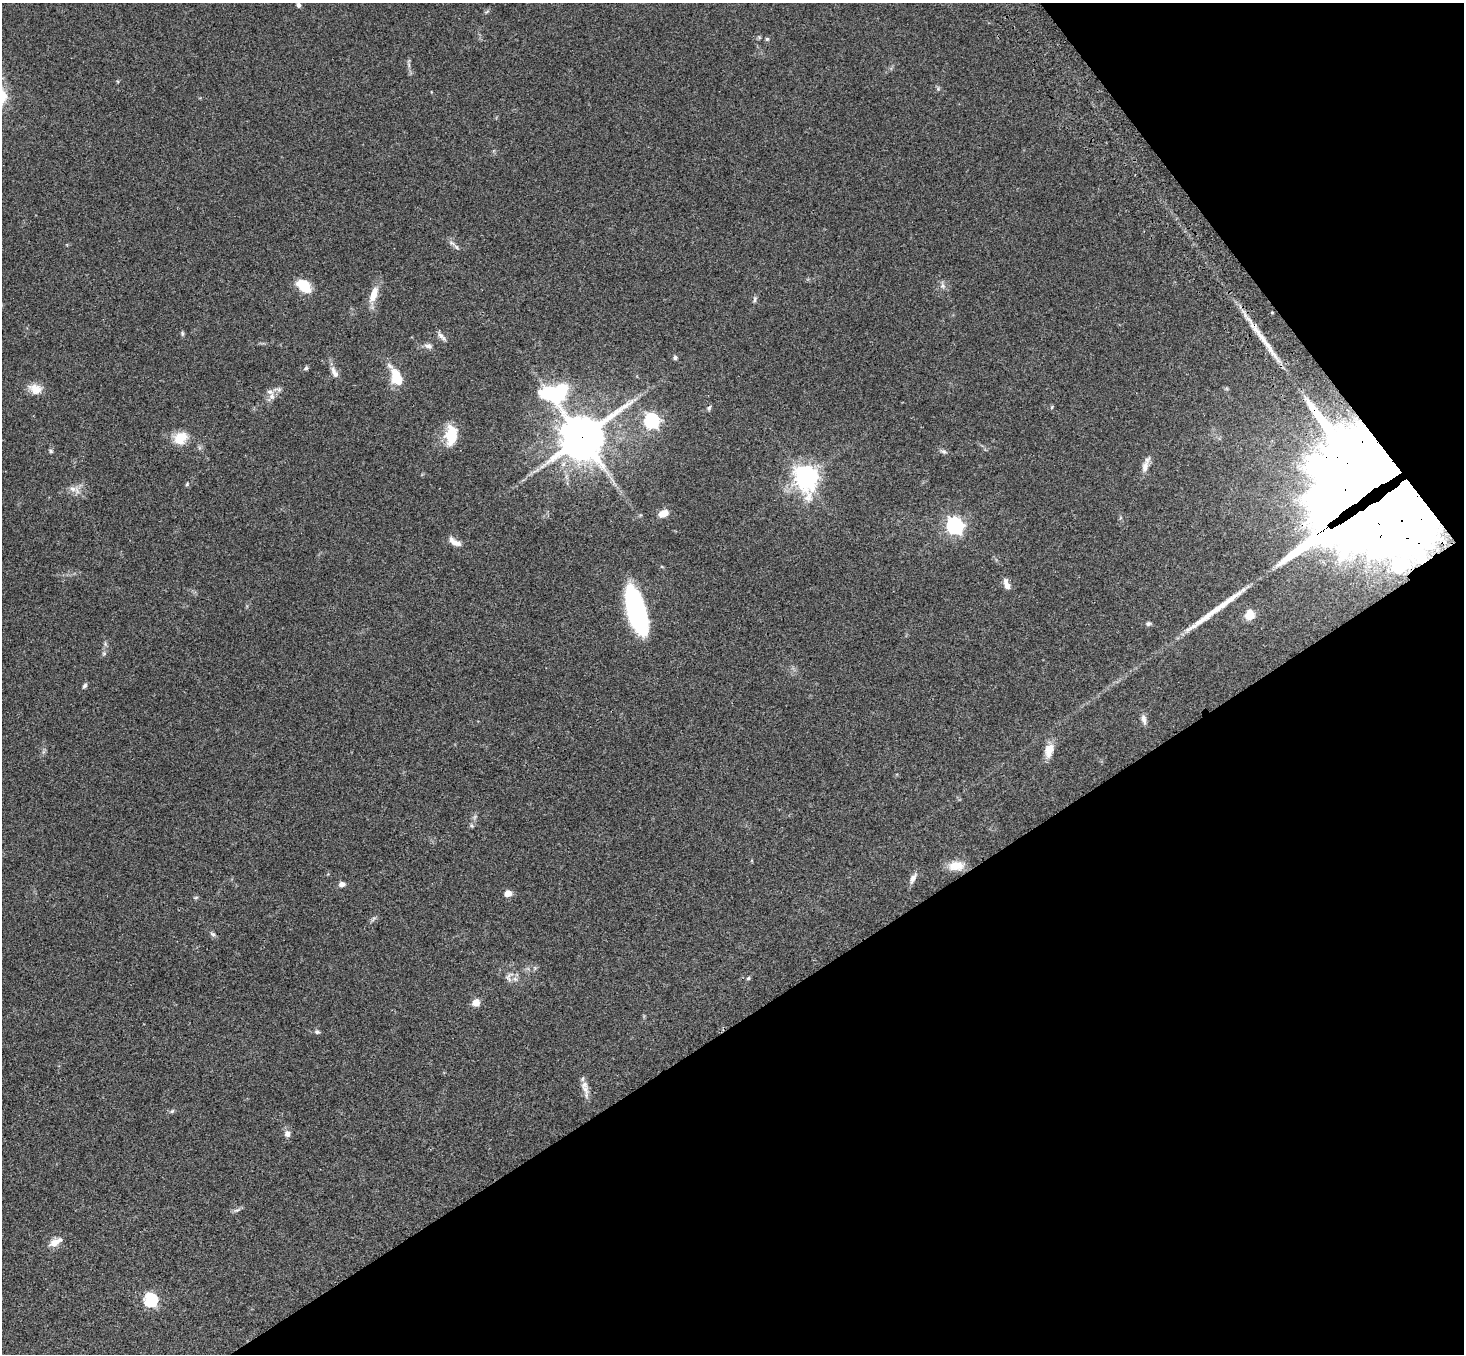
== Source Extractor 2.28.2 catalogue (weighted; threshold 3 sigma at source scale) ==
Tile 12 of 4 x 4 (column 4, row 3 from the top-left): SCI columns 4493-5954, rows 1726-3077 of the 6059 x 6016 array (HDU 1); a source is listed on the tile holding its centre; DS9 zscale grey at full resolution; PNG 1466 x 1356 px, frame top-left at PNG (2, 3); no overlay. Shown black and unused: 31% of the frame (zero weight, under 3 of 4 exposures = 6% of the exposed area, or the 3 px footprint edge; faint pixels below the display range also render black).
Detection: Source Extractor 2.28.2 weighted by HDU 2 'WHT'; one run over the whole footprint, this tile lists its part. Background 0.0503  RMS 0.0054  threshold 0.0244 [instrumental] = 3 sigma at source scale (4.5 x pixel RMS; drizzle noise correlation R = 1.50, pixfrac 1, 0.05/0.05 arcsec/px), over >= 5 px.
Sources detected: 69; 1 inside a brighter object's white glare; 2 long thin detections or spike segments (spike, bleed or trail) — not listed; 4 inside a brighter listed object's ellipse — not listed separately; the other 62 listed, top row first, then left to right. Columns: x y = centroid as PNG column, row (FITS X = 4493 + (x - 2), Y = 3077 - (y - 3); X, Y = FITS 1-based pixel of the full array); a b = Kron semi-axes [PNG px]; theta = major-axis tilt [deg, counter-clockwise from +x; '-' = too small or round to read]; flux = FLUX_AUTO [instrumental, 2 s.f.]
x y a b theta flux
298 5 6 5 - 1.3
487 12 8 3 44 0.71
767 39 5 5 - 0.72
409 65 7 4 -72 1.1
938 89 5 5 - 0.79
452 243 12 4 -24 1.8
304 286 17 11 -40 12
942 286 8 7 - 1.8
374 294 22 9 71 7.3
755 299 10 4 72 1.1
1272 312 4 3 - 0.46
182 333 6 5 - 0.82
441 336 14 6 -43 2
428 346 10 7 -21 2
675 358 5 5 - 1
306 368 6 5 - 0.86
334 373 15 7 -63 3.3
397 378 20 12 -68 12
35 389 16 12 -18 6.4
556 393 60 26 -6 53
272 396 10 7 90 2.7
709 408 7 5 62 0.92
652 421 7 7 - 100
451 435 25 14 87 13
180 438 14 12 35 11
581 438 15 14 - 1600
51 451 7 4 -28 0.85
943 451 9 5 -15 1.3
1145 467 18 8 75 3.9
805 477 10 9 - 320
1363 482 56 52 -20 3500
187 484 6 4 47 0.7
73 489 11 8 -2 3.3
663 513 11 8 27 5
954 525 7 7 - 150
455 543 15 7 -17 3.4
1399 565 6 6 - 44
1007 584 13 6 -70 3.6
636 611 40 14 -74 100
1250 614 11 9 77 6.5
1148 624 7 6 - 0.96
104 653 6 5 - 0.86
85 686 7 5 47 1.1
1144 719 13 6 -77 2.3
1049 750 18 11 76 6
472 825 6 4 -46 0.74
956 866 21 12 3 7.6
913 878 15 6 60 2.8
342 884 7 5 1 2.3
508 893 7 6 - 4.1
196 897 6 4 2 0.7
213 934 8 5 -27 1.1
509 977 16 9 67 3.5
748 978 5 4 - 0.74
476 1003 8 7 - 4.7
317 1032 7 6 - 1.1
585 1089 21 8 -76 4.1
172 1111 7 4 44 0.82
287 1134 8 7 - 2.5
237 1210 8 4 1 1.1
55 1242 18 8 29 5
151 1300 7 6 - 60
Overlapping masked pixels (flux is a lower limit): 2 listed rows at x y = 581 438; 1363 482